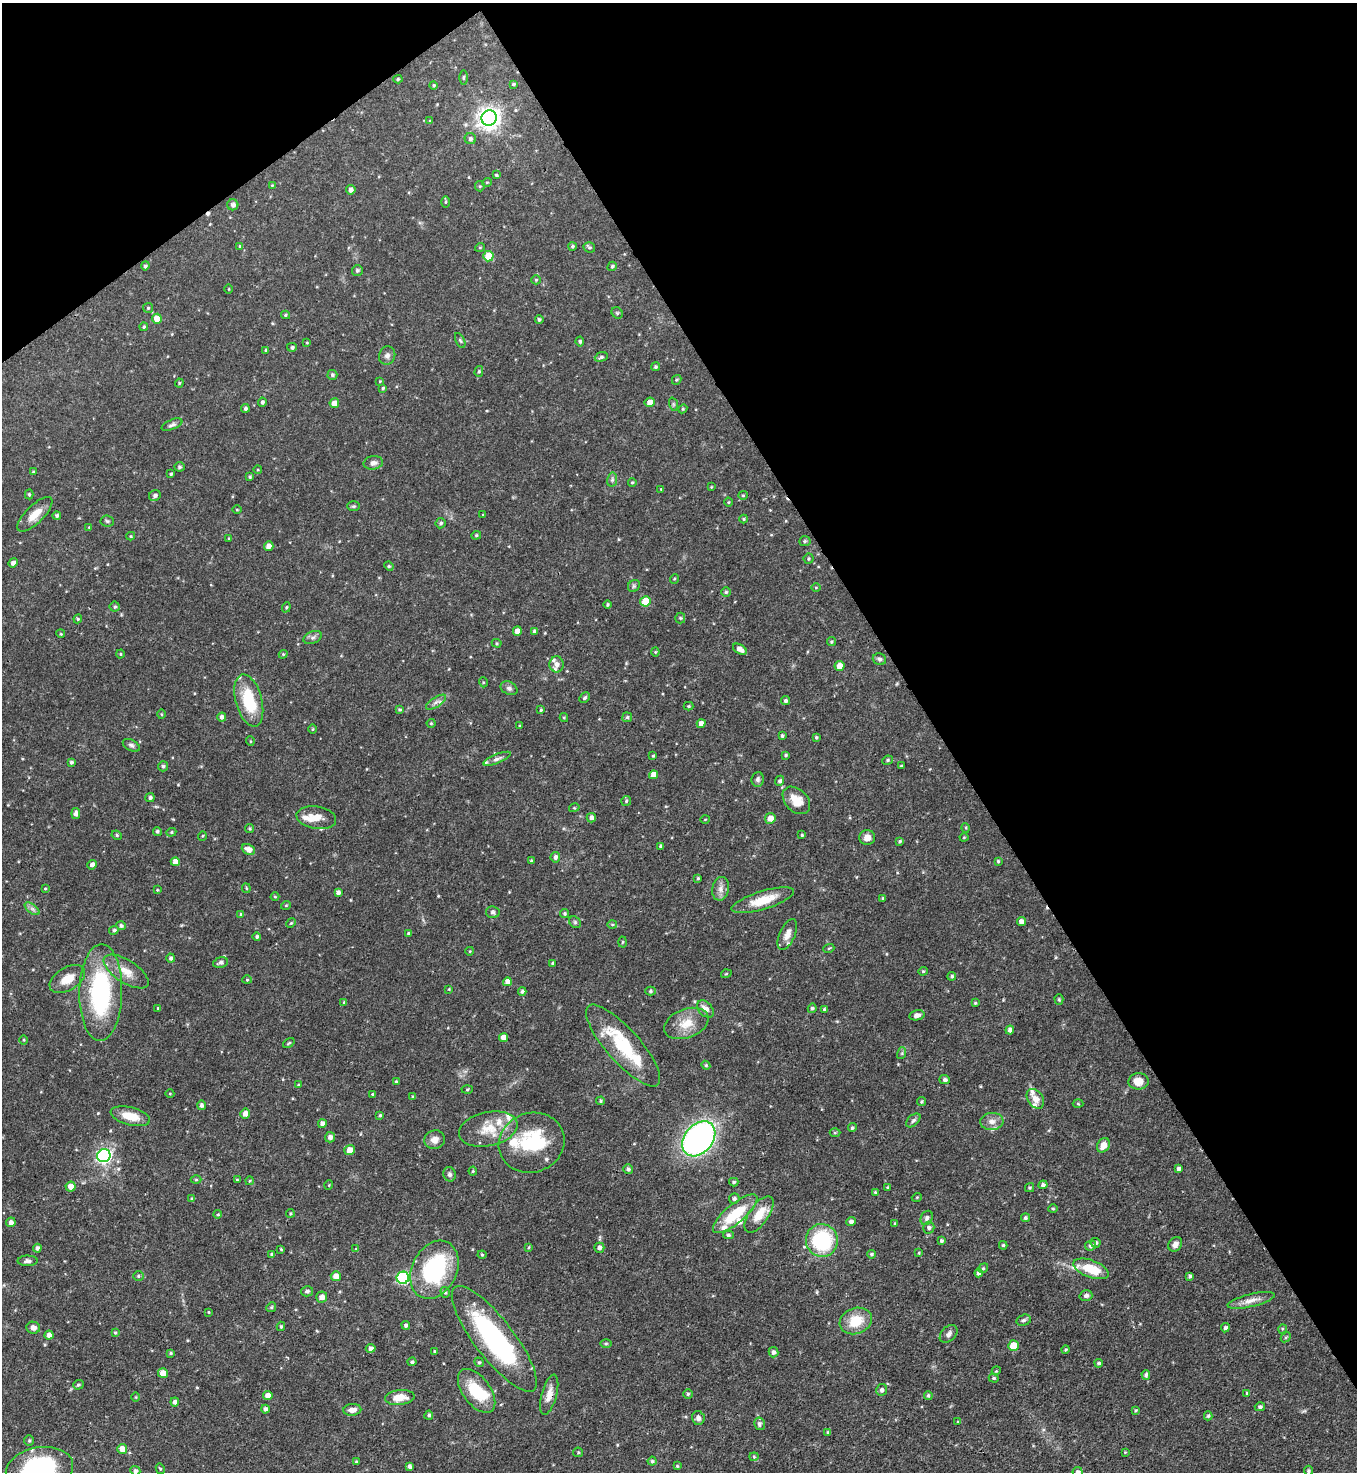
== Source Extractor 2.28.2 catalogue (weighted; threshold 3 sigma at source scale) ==
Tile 3 of 4 x 4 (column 3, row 1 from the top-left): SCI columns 3008-4362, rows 4412-5881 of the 5875 x 5882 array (HDU 1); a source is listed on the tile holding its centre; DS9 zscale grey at full resolution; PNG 1359 x 1474 px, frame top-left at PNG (2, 3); each listed source drawn as its Kron ellipse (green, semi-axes under 4 px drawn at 4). Shown black and unused: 35% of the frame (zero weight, under 3 of 4 exposures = <1% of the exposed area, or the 3 px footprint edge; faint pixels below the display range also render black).
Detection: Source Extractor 2.28.2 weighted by HDU 2 'WHT'; one run over the whole footprint, this tile lists its part. Background 0.0619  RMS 0.0035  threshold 0.0158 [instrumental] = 3 sigma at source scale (4.5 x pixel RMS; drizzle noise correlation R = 1.50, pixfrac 1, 0.05/0.05 arcsec/px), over >= 5 px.
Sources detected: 393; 1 inside a brighter object's white glare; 3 cosmic-ray / hot-pixel residue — neither listed nor drawn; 21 inside a brighter listed object's ellipse — not listed separately; the other 368 listed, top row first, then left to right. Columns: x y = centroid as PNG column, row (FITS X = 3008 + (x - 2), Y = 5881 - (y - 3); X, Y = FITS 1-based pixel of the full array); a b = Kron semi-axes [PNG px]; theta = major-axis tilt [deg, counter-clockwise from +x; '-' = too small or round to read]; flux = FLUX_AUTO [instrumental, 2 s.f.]
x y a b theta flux
463 78 7 3 89 0.45
398 79 4 4 - 0.51
513 84 3 3 - 0.54
434 85 4 4 - 0.47
489 118 8 7 - 250
430 121 4 4 - 0.43
470 139 6 5 - 0.89
496 175 3 3 - 0.37
487 182 5 3 - 0.3
272 185 4 4 - 0.32
480 186 5 5 - 0.46
351 190 5 4 - 1.2
445 202 6 4 89 0.41
233 205 5 5 - 1.1
240 246 4 4 - 0.41
572 246 4 4 - 0.63
480 247 5 3 - 0.32
589 247 6 5 - 0.62
488 256 5 5 - 8.2
145 266 4 4 - 0.67
612 266 5 4 - 0.55
357 270 5 5 - 0.76
536 280 5 4 - 0.42
229 289 5 3 - 0.28
148 308 5 5 - 0.52
617 313 6 5 - 0.52
285 315 4 4 - 0.44
157 319 5 5 - 3.8
539 319 4 4 - 0.64
144 327 4 4 - 0.57
460 340 8 4 -62 0.58
580 341 5 4 - 0.63
307 343 4 3 - 0.33
292 347 5 4 - 0.7
266 350 4 3 - 0.48
387 355 9 8 - 1.3
601 357 7 4 20 0.73
655 367 4 4 - 0.59
479 371 5 4 - 0.48
332 375 5 5 - 0.76
677 380 5 4 - 0.44
380 381 4 3 - 0.28
179 383 4 4 - 0.38
383 388 4 4 - 0.48
262 402 4 4 - 0.76
650 402 5 4 - 2.8
334 403 5 4 - 2.5
673 404 7 4 -72 0.55
245 408 4 4 - 0.75
683 409 4 4 - 0.42
172 425 11 5 23 0.97
373 463 9 6 10 1.6
179 467 5 5 - 0.66
258 470 4 3 - 0.29
33 472 3 3 - 0.33
171 474 3 3 - 0.46
250 477 4 4 - 0.47
612 480 7 5 79 0.73
632 482 4 3 - 0.43
711 487 4 3 - 0.28
661 489 3 3 - 0.26
29 494 5 4 - 0.42
155 495 6 5 - 1.1
743 495 5 4 - 0.4
728 502 4 3 - 0.3
354 506 6 5 - 0.52
237 510 5 3 - 0.3
35 514 23 9 44 5.1
483 515 4 2 - 0.25
57 516 4 4 - 0.69
744 519 4 4 - 0.39
107 521 6 5 - 0.59
441 523 5 5 - 0.68
89 527 4 4 - 0.32
476 535 5 4 - 0.47
131 536 4 4 - 0.38
229 539 4 3 - 0.4
805 541 6 5 - 0.62
269 546 5 4 - 1.8
808 559 5 5 - 0.5
13 563 5 4 - 1.3
389 566 5 4 - 0.44
674 579 5 3 - 0.31
634 586 6 5 - 0.61
816 588 5 3 - 0.29
726 592 5 4 - 0.58
645 601 5 5 - 7.9
608 604 4 4 - 0.53
115 607 5 5 - 0.63
286 607 5 4 - 0.4
680 618 5 5 - 0.47
78 619 4 4 - 0.46
517 631 5 4 - 2.4
535 631 4 4 - 1
61 634 4 3 - 0.32
313 637 9 6 23 1
831 642 4 4 - 0.48
497 643 5 4 - 0.41
740 649 7 4 -30 2.3
655 652 4 4 - 0.35
120 654 4 4 - 0.34
283 654 4 4 - 0.4
879 659 7 5 -23 0.95
557 664 8 7 - 1.6
839 666 5 5 - 2.7
483 682 5 3 - 0.31
509 688 9 6 -26 1.1
584 698 6 4 45 0.71
249 700 27 13 -75 15
786 701 4 4 - 0.71
436 702 11 5 33 1.3
689 706 5 4 - 0.46
400 709 4 4 - 0.48
541 710 3 3 - 0.36
161 714 5 3 - 0.33
222 717 4 4 - 1.1
627 717 5 5 - 0.57
564 718 4 4 - 0.44
431 723 4 4 - 0.41
701 724 4 4 - 2
520 726 4 3 - 0.39
312 729 5 3 - 0.36
782 736 4 3 - 0.59
816 737 4 3 - 0.53
250 741 5 3 - 0.33
131 745 9 5 -28 0.89
786 755 4 3 - 0.51
653 756 3 3 - 0.4
497 759 14 4 22 1.3
887 760 5 4 - 0.56
71 762 4 3 - 0.69
163 766 5 5 - 0.78
901 766 3 3 - 0.39
653 775 4 4 - 3.1
758 779 7 6 - 0.9
780 781 5 4 - 0.86
150 798 4 4 - 0.82
796 800 16 11 -45 5.3
626 801 5 5 - 0.49
574 808 5 3 - 0.32
76 813 5 4 - 1.4
316 818 20 11 -9 4.4
591 818 5 4 - 1.3
770 818 5 5 - 2.8
705 819 4 3 - 0.28
250 828 4 4 - 0.47
966 828 5 3 - 0.31
157 831 4 4 - 0.72
171 832 5 4 - 0.43
117 835 5 4 - 0.58
802 835 4 4 - 0.44
202 836 5 3 - 0.3
867 837 8 7 - 2.2
964 837 4 4 - 0.32
900 841 4 3 - 0.55
661 846 4 4 - 0.62
248 849 7 5 -24 2.4
555 857 5 4 - 1.2
531 861 3 3 - 0.68
998 861 4 4 - 0.4
175 862 4 4 - 2
92 865 5 4 - 1.6
698 878 4 4 - 0.45
246 888 5 4 - 0.43
45 889 4 3 - 0.36
721 889 12 8 79 2.1
157 890 4 3 - 0.29
338 892 4 4 - 1.1
275 897 4 3 - 0.32
883 898 4 4 - 0.47
763 900 32 9 17 8.3
286 905 5 3 - 0.31
32 909 8 4 -37 1
493 912 7 6 - 0.74
241 914 4 4 - 0.43
564 914 4 4 - 0.6
575 922 6 5 - 0.57
1021 922 4 4 - 2
291 923 5 4 - 0.43
612 924 5 3 - 0.4
121 926 5 4 - 0.72
114 930 5 4 - 0.71
409 933 4 4 - 0.59
787 934 17 7 66 2.6
257 937 4 4 - 0.73
622 942 5 3 - 0.42
829 948 5 3 - 0.39
470 951 4 3 - 0.28
171 958 4 4 - 0.85
220 963 8 5 16 1
553 963 4 3 - 0.52
923 971 4 4 - 0.45
126 972 26 11 -33 5.3
726 974 5 3 - 0.31
952 976 4 4 - 0.64
67 979 19 11 32 5
247 980 4 4 - 0.4
507 982 4 4 - 2.3
449 989 3 3 - 0.27
522 991 4 3 - 0.77
650 991 5 4 - 0.56
101 993 48 21 89 45
1059 999 5 4 - 0.44
344 1002 4 3 - 0.39
975 1003 4 3 - 0.36
158 1008 3 3 - 0.32
812 1008 5 4 - 0.64
705 1009 10 6 -47 2.2
824 1009 3 3 - 0.33
917 1015 8 5 12 1.7
686 1023 23 14 20 6.6
1010 1030 4 4 - 1.3
503 1038 4 4 - 2.7
24 1040 5 3 - 0.32
289 1043 6 4 36 0.48
623 1046 52 16 -49 22
902 1053 6 4 72 0.45
706 1065 4 4 - 0.45
945 1080 5 4 - 0.88
1139 1081 10 8 3 4.1
396 1082 4 3 - 0.41
298 1085 3 3 - 0.3
467 1089 5 3 - 0.39
170 1094 4 3 - 0.26
372 1094 3 3 - 0.33
413 1097 4 3 - 0.49
1035 1099 11 8 -56 3
601 1101 4 4 - 0.46
921 1102 4 4 - 0.53
1078 1104 5 3 - 0.42
201 1105 5 4 - 1
245 1114 5 5 - 2.4
380 1115 4 3 - 0.36
130 1116 20 9 -14 6
913 1120 8 5 45 0.85
992 1121 11 8 4 2.2
322 1124 4 4 - 1.7
852 1128 4 4 - 0.55
488 1129 30 17 12 8.7
835 1133 5 3 - 0.38
330 1137 5 5 - 1.1
699 1139 19 14 50 130
435 1140 10 9 - 2.4
532 1143 33 29 20 22
1103 1145 8 6 60 3.1
350 1150 5 5 - 3.1
104 1156 7 6 - 73
628 1169 5 5 - 0.88
1179 1169 4 3 - 0.94
473 1171 4 4 - 0.39
450 1174 7 6 - 0.92
196 1179 5 3 - 0.37
237 1180 4 4 - 0.32
249 1181 4 3 - 0.29
734 1182 5 4 - 0.59
329 1185 5 3 - 0.29
1043 1185 4 4 - 1
71 1187 5 5 - 2.5
887 1187 4 3 - 0.31
1030 1188 4 4 - 0.47
875 1192 4 3 - 0.52
917 1197 5 3 - 0.3
192 1199 4 4 - 0.63
734 1199 5 5 - 0.82
1053 1209 5 3 - 0.36
290 1213 4 3 - 0.41
218 1214 4 4 - 0.37
735 1214 28 9 40 14
759 1214 21 9 55 5.9
927 1218 7 5 65 1.2
1025 1218 4 4 - 0.72
11 1222 5 4 - 1.3
851 1222 5 4 - 1.1
895 1223 4 3 - 0.44
929 1228 6 5 - 0.78
728 1235 5 4 - 0.66
822 1240 16 16 - 28
941 1241 3 3 - 0.64
1096 1243 5 4 - 0.77
1175 1244 8 6 52 1.6
1003 1245 4 4 - 0.54
1090 1246 6 5 - 1.1
529 1247 4 3 - 0.37
37 1248 4 4 - 0.96
599 1248 5 5 - 1.3
281 1249 4 3 - 0.36
356 1249 4 4 - 0.41
919 1253 3 3 - 0.37
871 1254 4 4 - 0.64
272 1255 4 3 - 0.81
482 1255 4 4 - 0.38
27 1261 10 5 1 1
983 1268 5 4 - 0.5
1091 1269 18 8 -21 9.5
434 1270 30 22 63 36
979 1273 4 4 - 1.1
138 1276 5 5 - 0.55
336 1276 5 5 - 2.6
1190 1276 4 3 - 0.7
403 1278 6 6 - 41
307 1291 6 5 - 0.95
445 1292 5 4 - 0.61
1086 1296 6 5 - 1
322 1297 5 5 - 2
1251 1300 24 6 13 3.1
271 1307 5 4 - 0.53
209 1312 3 3 - 0.31
1024 1320 7 5 17 0.8
856 1321 16 13 20 8.7
406 1325 4 4 - 0.76
281 1326 5 4 - 0.5
33 1328 7 6 - 1.9
1225 1328 4 4 - 0.94
1282 1329 5 3 - 0.34
115 1333 4 3 - 0.43
949 1334 10 7 46 1.3
49 1335 4 4 - 1.8
1286 1337 6 4 43 0.49
494 1339 65 19 -52 61
606 1344 6 4 1 0.43
1013 1346 5 5 - 6.2
371 1348 5 4 - 1.3
1065 1349 4 4 - 0.45
434 1351 4 4 - 0.41
773 1352 5 5 - 1.1
171 1353 4 3 - 0.52
412 1362 4 4 - 0.77
479 1362 5 4 - 0.46
1099 1363 4 4 - 0.64
996 1371 4 3 - 0.35
163 1373 5 5 - 4.1
1146 1375 5 4 - 0.8
994 1378 5 4 - 0.46
78 1385 5 4 - 0.56
882 1390 6 5 - 1.1
477 1391 25 13 -54 13
1247 1393 4 4 - 0.45
688 1394 4 4 - 0.61
268 1395 5 4 - 2.5
549 1395 21 7 75 3.3
928 1395 4 3 - 0.51
136 1397 5 3 - 0.29
400 1397 15 7 6 5.1
175 1402 4 4 - 1.2
1260 1407 5 4 - 0.83
265 1409 4 4 - 1.2
352 1410 9 6 6 2.3
1136 1410 4 3 - 0.42
429 1415 4 4 - 0.67
1208 1416 4 4 - 0.59
698 1418 7 6 - 1.3
958 1422 4 3 - 0.38
759 1424 6 5 - 1
828 1433 4 3 - 0.6
29 1441 5 4 - 0.5
122 1449 5 5 - 3.3
578 1452 5 5 - 0.43
1125 1452 4 3 - 0.26
754 1457 4 4 - 0.42
652 1461 4 4 - 0.6
356 1462 3 3 - 0.57
410 1466 4 4 - 1.1
677 1466 4 4 - 0.42
39 1469 34 21 10 41
160 1469 5 4 - 0.39
135 1471 5 4 - 1.1
1308 1471 5 4 - 0.57
1078 1472 5 5 - 1.1
Overlapping masked pixels (flux is a lower limit): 1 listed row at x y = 549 1395
Isophote crosses this tile's border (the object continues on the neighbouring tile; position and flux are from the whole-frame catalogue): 3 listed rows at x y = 39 1469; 135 1471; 1078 1472